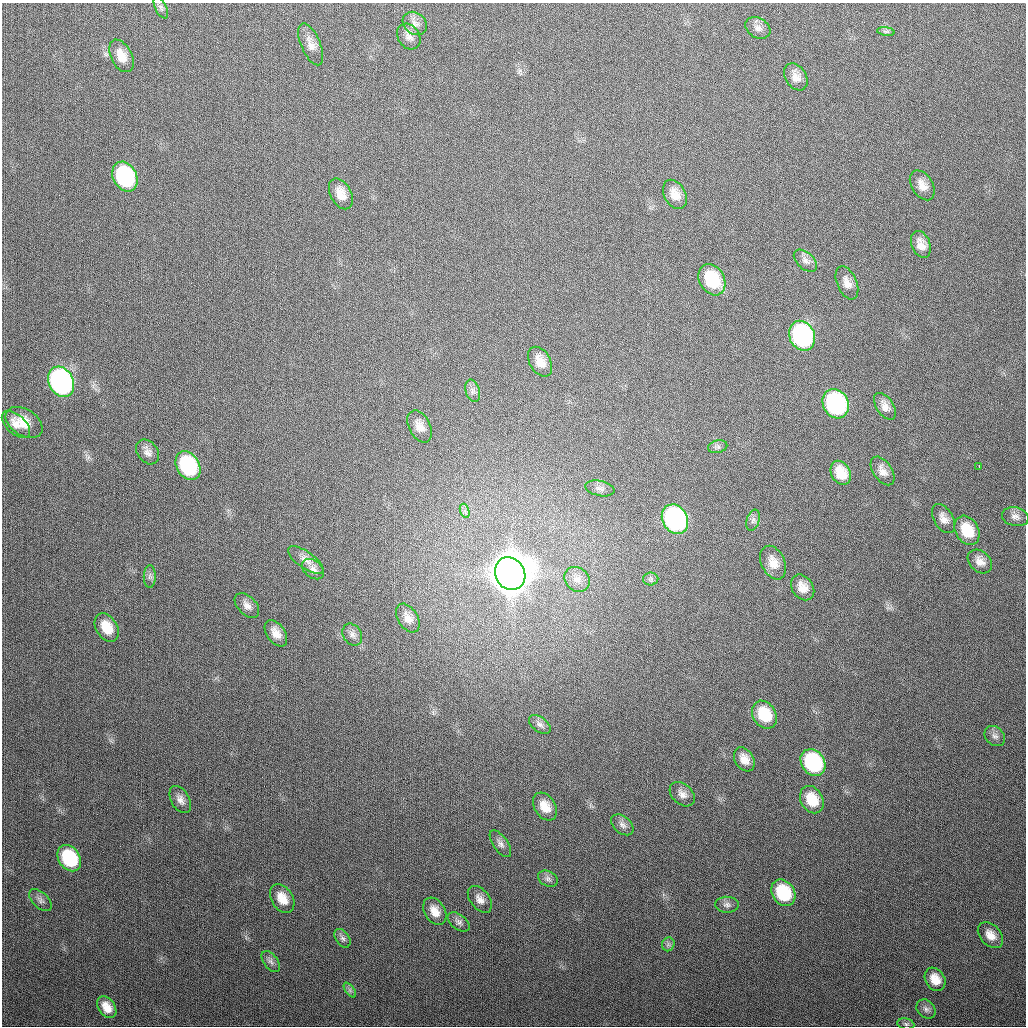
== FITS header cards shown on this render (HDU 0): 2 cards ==
NAXIS1  =                 1024
NAXIS2  =                 1024

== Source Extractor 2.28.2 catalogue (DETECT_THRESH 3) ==
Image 1024 x 1024 px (HDU 0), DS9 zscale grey, 1 PNG px = 1 image px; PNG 1028 x 1028 px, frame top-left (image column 1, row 1024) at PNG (2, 3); each listed source drawn as its Kron ellipse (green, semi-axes under 4 px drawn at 4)
Background 317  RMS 12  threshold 36.5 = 3 sigma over >= 5 px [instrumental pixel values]
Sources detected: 81; all 81 listed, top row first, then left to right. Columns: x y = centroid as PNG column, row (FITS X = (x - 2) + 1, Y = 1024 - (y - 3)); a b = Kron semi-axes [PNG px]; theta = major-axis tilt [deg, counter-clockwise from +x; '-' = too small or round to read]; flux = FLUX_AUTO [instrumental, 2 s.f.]
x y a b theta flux
161 8 11 5 -64 2.5e+03
415 23 13 10 -39 6.1e+03
758 28 13 10 -30 5.0e+03
886 31 9 4 -8 1.9e+03
409 37 14 11 -54 5.7e+03
311 44 22 9 -67 8.0e+03
121 56 17 10 -63 1.1e+04
796 77 14 10 -57 7.3e+03
125 177 16 11 -63 9.5e+04
922 185 16 10 -58 7.8e+03
341 194 16 10 -62 1.0e+04
675 194 16 10 -61 1.0e+04
921 244 14 9 -69 7.8e+03
805 261 14 8 -42 4.8e+03
712 280 16 12 -61 4.1e+04
847 283 17 10 -67 7.0e+03
802 336 15 12 -64 1.5e+05
540 362 16 10 -60 9.7e+03
61 382 16 12 -61 2.8e+05
473 391 11 7 -73 3.3e+03
836 404 15 12 -62 1.5e+05
885 406 15 8 -56 6.2e+03
24 422 20 13 -33 1.5e+04
16 424 17 9 -43 7.3e+03
420 426 17 10 -64 8.6e+03
718 447 10 6 12 2.6e+03
147 452 14 10 -53 5.4e+03
188 466 15 11 -60 8.0e+04
979 466 3 2 - 1.6e+03
882 471 16 9 -56 6.5e+03
841 473 13 9 -61 1.5e+04
600 488 15 7 -12 4.0e+03
465 511 7 4 -71 2.1e+03
1015 517 13 9 -12 4.5e+03
943 518 16 9 -60 6.4e+03
675 519 15 12 -61 2.0e+05
753 520 11 6 74 2.9e+03
967 530 15 11 -60 2.2e+04
306 560 21 8 -35 7.5e+03
980 561 14 10 -42 6.6e+03
773 563 18 11 -65 1.1e+04
313 569 12 8 -39 4.6e+03
510 574 17 14 -61 4.3e+06
150 576 11 6 89 3.0e+03
577 579 13 11 -37 7.4e+03
651 579 7 6 - 2.4e+03
803 587 14 10 -55 9.0e+03
247 605 15 9 -46 5.7e+03
408 618 16 10 -58 6.8e+03
107 627 15 10 -58 1.8e+04
276 633 15 9 -55 8.4e+03
352 635 11 9 -57 4.3e+03
764 715 15 11 -58 2.7e+04
540 724 12 7 -36 3.5e+03
995 736 11 9 -42 4.0e+03
744 759 13 9 -57 7.9e+03
813 763 14 11 -55 8.9e+04
682 794 14 10 -42 5.6e+03
180 800 15 9 -60 5.6e+03
812 800 14 11 -58 1.9e+04
545 807 15 10 -58 1.2e+04
622 825 13 8 -40 4.0e+03
500 844 15 7 -55 4.4e+03
69 858 14 10 -55 5.7e+04
548 879 10 7 -29 3.4e+03
783 893 14 11 -56 4.6e+04
282 898 15 10 -58 1.3e+04
480 899 15 9 -52 6.1e+03
40 900 13 7 -44 3.9e+03
727 905 12 8 -4 3.5e+03
435 911 15 10 -59 1.0e+04
459 922 12 7 -37 3.6e+03
990 935 15 10 -48 9.3e+03
342 938 10 6 -56 3.0e+03
668 944 7 6 - 2.3e+03
271 962 12 7 -53 3.3e+03
935 979 12 9 -58 1.1e+04
350 990 8 4 -54 2.1e+03
107 1007 12 8 -55 1.0e+04
926 1009 10 8 -45 3.4e+03
906 1024 8 5 -11 1.9e+03